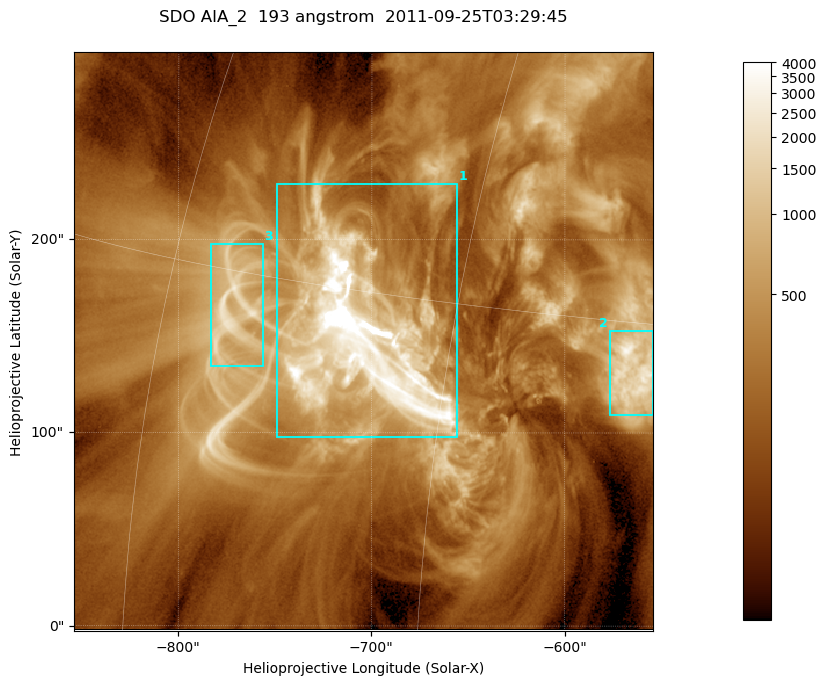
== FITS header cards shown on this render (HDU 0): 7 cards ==
TELESCOP= 'SDO     '           /
INSTRUME= 'AIA_2   '           /
WAVELNTH=                  193 /
WAVEUNIT= 'angstrom'           /
DATE-OBS= '2011-09-25T03:29:45.59' /
CTYPE1  = 'HPLN-TAN'           /
CTYPE2  = 'HPLT-TAN'           /

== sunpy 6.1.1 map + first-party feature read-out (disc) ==
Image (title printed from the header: SDO AIA_2  193 angstrom  2011-09-25T03:29:45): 499 x 499 px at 0.601 arcsec/px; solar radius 957 arcsec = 1592 px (partial field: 3.1% of the solar disc is inside the frame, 100% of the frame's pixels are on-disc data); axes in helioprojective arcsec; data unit not stated in the header (colour bar unlabelled)
Orientation: roll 0.0578 deg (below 1 deg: not rotated)
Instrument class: DISC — disc imager (sunpy class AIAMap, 193 A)
Bright regions (active regions / flare kernels): reference = the on-disc median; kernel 5 px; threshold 5 sigma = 801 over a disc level ~241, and >= 1.15x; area >= 249 px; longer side >= 6 px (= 3.6 arcsec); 3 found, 3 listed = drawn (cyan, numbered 1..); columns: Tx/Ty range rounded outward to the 2 arcsec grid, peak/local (2 s.f.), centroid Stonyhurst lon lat
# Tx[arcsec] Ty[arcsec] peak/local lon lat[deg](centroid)
1 -750..-656 98..230 38 -49 +13
2 -578..-554 108..154 12 -37 +13
3 -784..-756 134..198 9.2 -56 +14